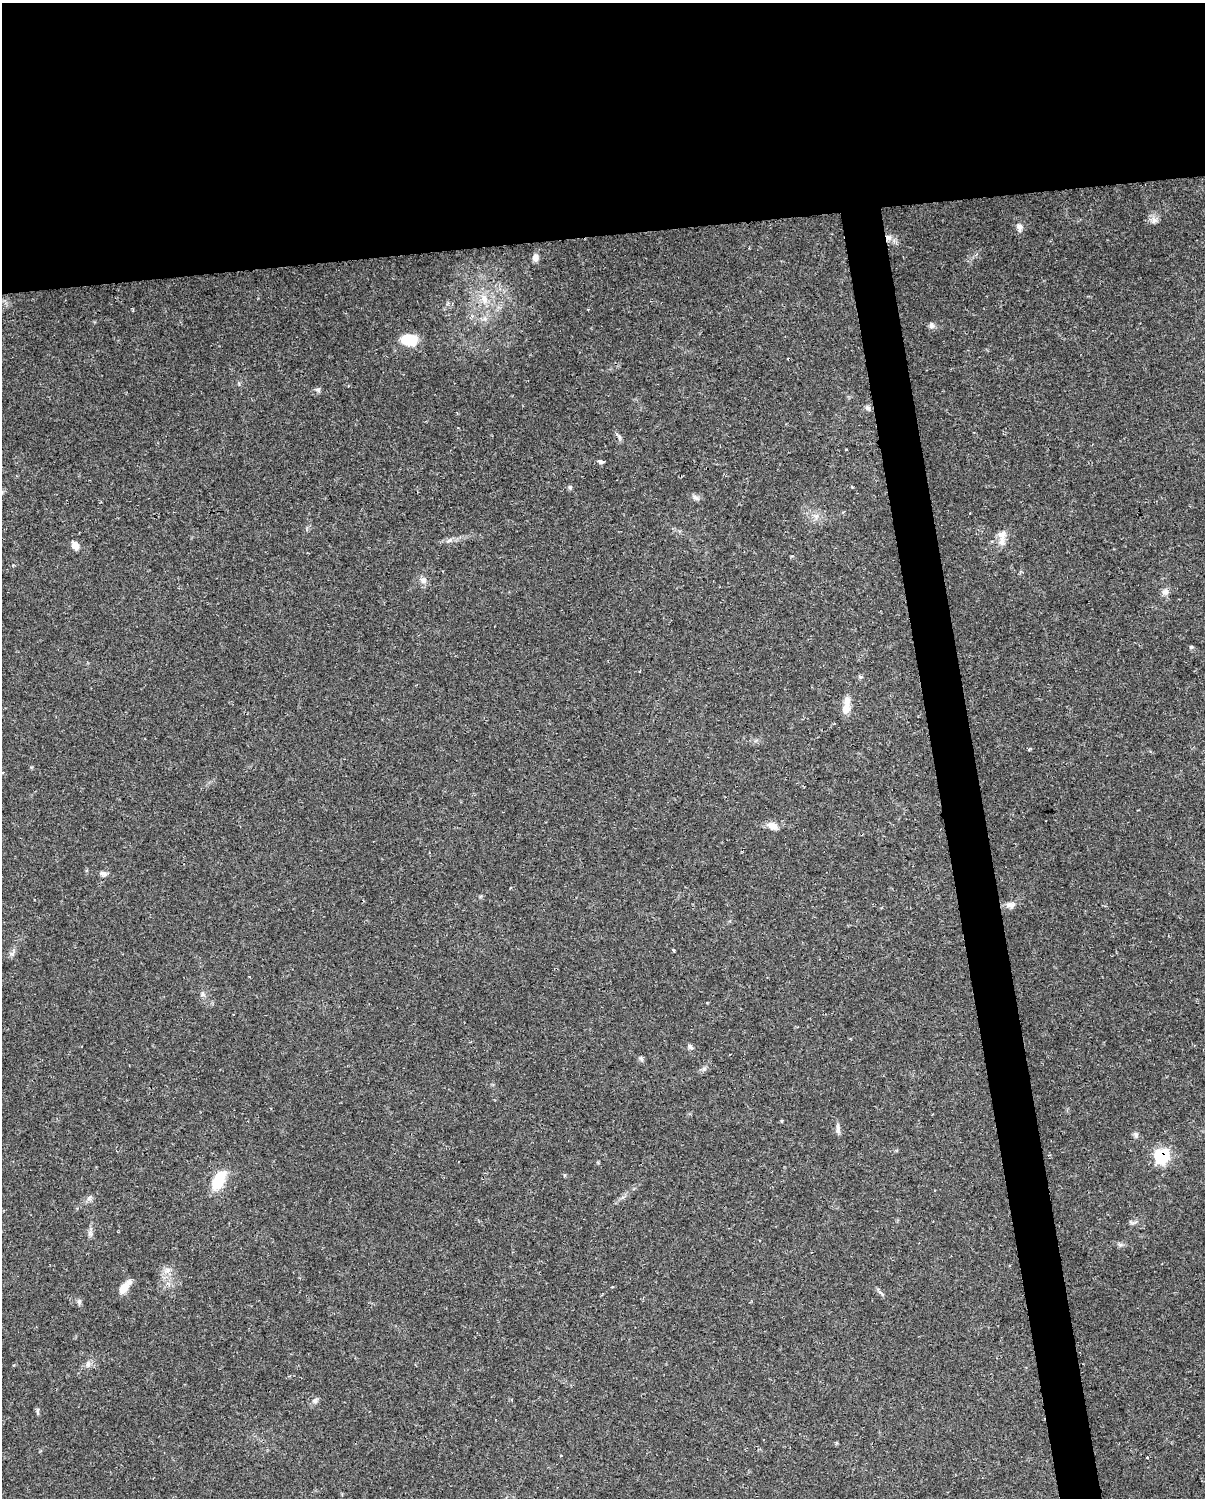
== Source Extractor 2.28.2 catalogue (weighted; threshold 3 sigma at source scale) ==
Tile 2 of 4 x 3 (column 2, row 1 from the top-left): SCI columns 1204-2406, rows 3020-4515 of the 4812 x 4588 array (HDU 1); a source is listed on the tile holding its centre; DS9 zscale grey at full resolution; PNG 1207 x 1500 px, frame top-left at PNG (2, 3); no overlay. Shown black and unused: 19% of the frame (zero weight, under 2 of 3 exposures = <1% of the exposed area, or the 3 px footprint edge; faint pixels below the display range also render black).
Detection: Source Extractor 2.28.2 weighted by HDU 2 'WHT'; one run over the whole footprint, this tile lists its part. Background 0.0362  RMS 0.0036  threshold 0.0163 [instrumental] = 3 sigma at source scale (4.5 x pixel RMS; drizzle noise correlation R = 1.50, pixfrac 1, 0.0396/0.0396 arcsec/px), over >= 5 px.
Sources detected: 48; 1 cosmic-ray / hot-pixel residue — not listed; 2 inside a brighter listed object's ellipse — not listed separately; the other 45 listed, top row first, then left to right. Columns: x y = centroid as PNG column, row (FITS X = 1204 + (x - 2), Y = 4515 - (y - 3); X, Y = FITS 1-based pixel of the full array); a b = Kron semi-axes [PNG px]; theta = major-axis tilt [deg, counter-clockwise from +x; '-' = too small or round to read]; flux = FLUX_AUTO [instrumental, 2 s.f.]
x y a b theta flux
1154 220 10 8 -66 1.7
1019 227 9 8 - 1.7
888 237 9 7 -21 1.8
535 258 9 7 89 1.7
484 299 16 8 -71 3.5
931 325 8 7 - 1.1
409 340 17 11 -3 10
318 390 8 5 -17 0.8
868 408 7 7 - 0.98
619 437 7 4 -72 0.7
602 461 6 3 0 2.4
570 487 6 5 - 0.62
852 487 4 3 - 0.32
695 498 9 6 -37 1.1
816 516 8 6 -45 1.4
1002 534 13 11 1 2.6
449 540 10 5 19 1.2
75 546 10 7 -51 2.4
423 580 9 8 - 1.8
1165 592 9 8 - 1.6
1191 647 6 4 -18 0.52
860 677 7 5 -20 0.61
846 708 13 9 79 4
773 826 13 8 -22 3
103 873 10 6 -15 1.2
1011 905 12 7 4 2.2
674 950 3 3 - 0.64
203 994 7 6 - 0.98
690 1047 8 5 -52 0.89
641 1058 8 5 -63 0.71
838 1129 14 5 -88 1.3
1136 1135 9 5 -78 0.89
1162 1156 7 7 - 36
219 1181 21 10 63 12
89 1198 8 4 53 0.87
90 1234 8 5 -78 1
167 1270 11 6 49 1.8
612 1286 3 3 - 0.51
124 1287 18 7 51 4.4
881 1293 11 3 -58 0.68
79 1302 9 5 88 0.83
88 1364 10 6 81 1.3
315 1401 8 7 - 1.1
37 1411 7 4 71 0.54
1147 1457 3 3 - 0.89
Overlapping masked pixels (flux is a lower limit): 2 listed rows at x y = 888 237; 1162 1156
Unlisted compact peaks at least as high as the median listed source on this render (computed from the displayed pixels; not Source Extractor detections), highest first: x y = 704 1069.